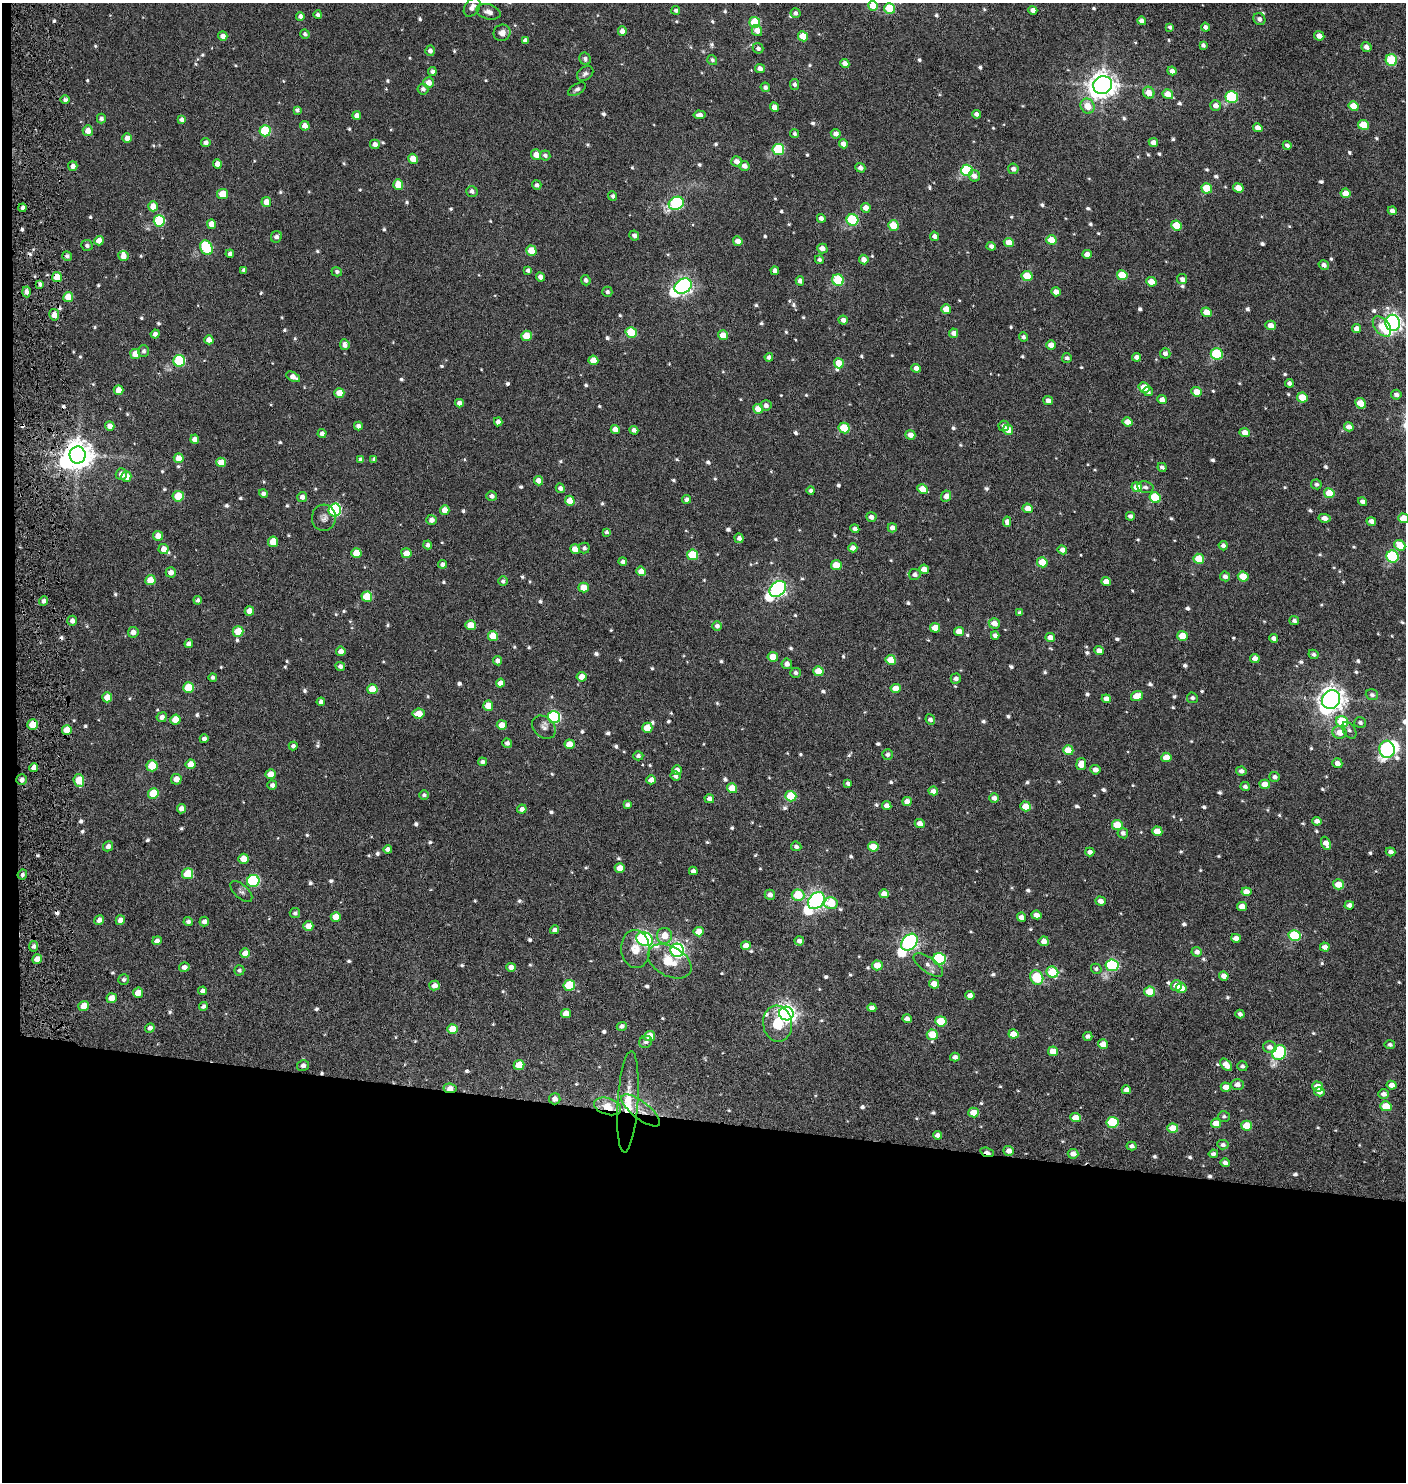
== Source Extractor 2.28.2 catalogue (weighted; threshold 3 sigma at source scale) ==
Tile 7 of 3 x 3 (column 1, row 3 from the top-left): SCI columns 200-1603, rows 1-1480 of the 4514 x 4441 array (HDU 1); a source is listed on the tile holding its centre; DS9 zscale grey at full resolution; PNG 1408 x 1484 px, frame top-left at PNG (2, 3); each listed source drawn as its Kron ellipse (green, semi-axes under 4 px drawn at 4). Shown black and unused: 25% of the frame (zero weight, under 4 of 8 exposures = <1% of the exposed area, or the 3 px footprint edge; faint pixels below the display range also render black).
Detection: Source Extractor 2.28.2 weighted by HDU 2 'WHT'; one run over the whole footprint, this tile lists its part. Background 0.00279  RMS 0.0029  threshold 0.0118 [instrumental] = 3 sigma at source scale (4.09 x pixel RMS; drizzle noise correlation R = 1.36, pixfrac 0.8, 0.05/0.05 arcsec/px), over >= 5 px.
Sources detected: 898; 2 too faint to see at this stretch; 2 inside a brighter object's white glare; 8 cosmic-ray / hot-pixel residue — neither listed nor drawn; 4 inside a brighter listed object's ellipse — not listed separately; of the other 882, all 500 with FLUX_AUTO >= 0.73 (the completeness limit of this list) listed and drawn (382 fainter detections not listed), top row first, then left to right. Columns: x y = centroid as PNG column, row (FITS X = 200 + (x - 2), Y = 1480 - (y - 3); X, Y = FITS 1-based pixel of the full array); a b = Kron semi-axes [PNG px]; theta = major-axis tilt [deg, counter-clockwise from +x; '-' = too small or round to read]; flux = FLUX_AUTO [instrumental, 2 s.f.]
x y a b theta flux
873 6 5 4 - 5.1
472 7 10 7 54 1.7
890 8 5 5 - 11
676 10 4 4 - 0.73
1033 10 4 4 - 1.7
488 12 12 7 -16 1.5
795 13 5 5 - 0.92
318 15 4 4 - 0.92
300 16 4 4 - 1
1259 19 6 5 - 1.2
1142 21 4 4 - 1.5
755 22 5 5 - 11
1170 27 4 4 - 0.76
1205 27 4 4 - 0.92
757 30 6 5 - 2.6
622 31 4 4 - 1.9
502 33 8 8 - 1.9
305 34 4 4 - 0.8
223 36 5 4 - 1.7
803 36 5 5 - 5.8
1319 36 5 4 - 1.9
525 40 4 4 - 1.1
1203 45 4 4 - 0.78
1366 47 5 4 - 1.4
758 48 5 5 - 0.96
430 51 5 4 - 1.2
585 59 6 5 - 0.75
712 60 5 4 - 0.76
1391 60 6 5 - 13
845 64 5 4 - 1.9
760 68 5 4 - 1.7
432 71 4 4 - 0.86
1172 71 4 4 - 1.3
585 74 9 6 37 0.87
429 82 5 5 - 2.2
795 85 5 4 - 0.92
1103 85 9 8 - 320
765 87 5 4 - 0.86
423 89 5 5 - 0.96
577 89 10 5 31 0.77
1149 93 6 5 - 3.3
1168 94 5 5 - 3.3
1232 97 6 6 - 22
65 100 5 4 - 0.98
1088 106 8 6 -55 4.6
1216 106 5 5 - 1.8
1354 106 5 4 - 4.2
774 107 5 4 - 2.1
297 110 4 4 - 0.77
976 114 4 4 - 0.99
357 115 4 4 - 1.4
700 115 6 4 -4 1.4
101 119 5 4 - 0.84
181 120 4 4 - 1.1
1363 125 5 5 - 6.1
305 126 5 4 - 2
1258 128 5 4 - 2.2
88 131 5 5 - 2.7
265 131 5 5 - 15
795 134 4 4 - 0.78
836 134 5 4 - 1.6
127 138 5 4 - 2.1
206 142 5 4 - 1.2
1153 142 5 4 - 1.7
375 144 5 4 - 1.7
843 144 5 4 - 1.7
1287 145 4 4 - 0.87
778 149 6 5 - 18
536 155 5 5 - 2.8
545 155 5 5 - 0.93
413 159 5 5 - 4.4
737 161 5 5 - 1.7
217 164 5 4 - 2.4
73 166 5 4 - 1.4
744 166 5 5 - 1.7
860 168 5 4 - 1.4
1013 169 5 5 - 1.1
967 170 6 5 - 22
974 176 6 5 - 1.3
398 185 5 5 - 5.3
537 185 5 4 - 0.87
1207 188 5 5 - 8.7
1238 188 5 4 - 3.6
472 191 6 5 - 1.1
1345 193 5 4 - 3.4
223 194 5 5 - 4.8
613 196 4 4 - 0.79
266 202 5 5 - 3.1
676 203 8 6 26 37
153 206 5 5 - 3.3
23 208 4 3 - 1.1
866 208 5 4 - 2.3
1392 211 5 4 - 1.5
821 218 4 4 - 1.3
852 220 6 5 - 20
159 221 6 5 - 21
211 224 5 4 - 3.1
893 225 5 5 - 7
1177 225 5 5 - 6.4
634 235 5 4 - 1.1
934 236 5 4 - 1.2
276 237 6 5 - 1.1
1051 240 5 4 - 4.8
99 241 5 4 - 2.4
738 241 5 4 - 1.9
1009 242 5 4 - 3.2
87 245 6 5 - 0.82
991 246 4 4 - 1.1
206 248 7 6 - 22
822 248 5 5 - 1.9
531 251 5 5 - 5.1
230 254 4 4 - 0.99
1087 254 5 4 - 2.1
67 256 5 4 - 0.84
123 256 5 5 - 2.1
819 260 4 4 - 0.79
864 260 5 4 - 1.8
1324 265 5 4 - 1.2
244 270 4 3 - 0.81
528 270 4 4 - 0.94
775 271 4 4 - 1.2
337 272 5 4 - 0.83
1122 275 5 5 - 8.4
1027 276 5 5 - 7.5
57 277 5 5 - 5.8
540 277 5 4 - 1.6
1182 279 5 5 - 1.2
586 280 5 5 - 0.99
838 280 6 5 - 15
800 281 4 4 - 1.3
1151 282 5 4 - 3.3
40 284 4 3 - 0.88
683 286 9 7 35 110
26 292 5 4 - 1.3
607 292 5 5 - 0.88
1056 292 5 4 - 2
68 297 5 5 - 4.9
946 309 5 4 - 3.7
1206 312 5 4 - 3.7
54 315 6 5 - 2.2
843 320 4 4 - 1.4
1393 323 8 7 - 120
1271 325 5 4 - 2.3
1382 327 12 7 -51 6.5
1357 328 4 4 - 1.7
631 332 5 5 - 13
954 333 5 4 - 1.6
155 334 4 4 - 1.2
723 335 5 4 - 3.8
526 336 5 5 - 7.1
1023 337 4 4 - 0.81
209 340 4 4 - 2
345 345 5 5 - 1.5
1051 345 5 4 - 2.7
144 351 6 5 - 0.85
1165 353 5 5 - 1
135 354 5 5 - 3.7
1217 354 6 5 - 19
769 357 4 4 - 1.2
1136 357 4 4 - 1.3
1067 358 5 4 - 0.79
593 360 5 5 - 4.4
179 361 6 6 - 23
839 363 5 5 - 6.1
916 368 5 4 - 1.7
293 377 7 4 -25 2
1289 383 4 4 - 0.96
1144 387 6 5 - 4.8
118 390 5 5 - 3.1
1148 391 5 4 - 0.83
1197 392 5 4 - 3.9
339 393 5 5 - 4.6
1396 395 5 5 - 1.2
1302 398 5 5 - 6.1
1162 400 5 4 - 1.6
1048 401 5 4 - 1.6
459 403 4 4 - 1.4
1360 403 6 5 - 5.1
766 405 5 5 - 1.2
758 409 5 5 - 4.6
498 422 4 4 - 1.3
1128 422 5 4 - 3.2
110 426 5 4 - 2
358 426 4 4 - 1.2
1004 426 5 5 - 1
1349 427 5 4 - 1.8
844 428 5 5 - 10
615 429 4 4 - 2.3
634 430 4 4 - 1.4
1008 430 5 5 - 4
1245 432 5 4 - 2.1
322 433 4 4 - 1.2
910 435 5 4 - 2.5
195 439 4 4 - 1.8
78 455 8 8 - 430
179 458 5 5 - 2.8
361 459 4 4 - 0.76
374 459 4 4 - 0.75
221 462 5 4 - 3.9
1162 467 5 4 - 0.87
121 474 6 5 - 1.7
126 477 5 5 - 3.2
538 481 5 4 - 2.1
1316 484 5 5 - 0.74
1137 487 5 4 - 5.1
1145 487 8 5 -12 1
560 488 5 4 - 1.1
923 489 5 4 - 4.3
811 491 4 3 - 0.81
1329 493 5 5 - 5.7
263 494 4 4 - 1.2
178 496 5 5 - 7.9
492 496 5 5 - 1.1
946 496 6 5 - 1.6
302 497 5 5 - 1.4
1155 498 6 5 - 12
687 499 4 4 - 1.1
570 501 5 5 - 4
1363 502 5 4 - 1.3
1028 508 5 4 - 2.9
335 510 6 6 - 39
445 510 5 4 - 3
1130 516 4 4 - 0.98
871 517 5 4 - 1.6
324 518 13 12 - 1.7
1324 518 6 4 -10 1.5
1404 518 5 4 - 5.1
431 520 5 5 - 1.4
1371 521 4 4 - 1.5
1007 522 5 4 - 1.4
892 528 5 4 - 1.4
855 529 4 4 - 1.3
606 532 4 4 - 0.74
158 536 5 5 - 2.4
739 538 5 4 - 1.1
273 542 5 5 - 5.2
428 545 4 4 - 1.1
1400 545 6 5 - 5.7
1223 546 5 4 - 1.1
584 548 5 5 - 0.76
853 548 4 4 - 1.8
163 549 5 5 - 2.5
575 549 5 4 - 3.1
1062 550 5 4 - 2
356 553 5 5 - 5.8
406 553 5 5 - 3.1
693 555 5 5 - 11
1393 556 6 6 - 22
1199 559 5 5 - 6.7
623 562 4 4 - 1.1
1042 562 5 5 - 7
443 564 4 4 - 1.1
836 565 5 5 - 6.4
924 569 5 4 - 3.1
641 571 5 4 - 2.7
171 572 5 5 - 1.7
915 574 6 5 - 1.1
1225 576 5 5 - 1.1
1243 577 5 5 - 5.8
150 580 5 5 - 5
503 581 5 4 - 0.87
1106 582 5 4 - 2.5
583 587 5 5 - 4.2
778 589 9 7 41 93
367 597 5 5 - 9.9
198 600 4 4 - 0.79
44 601 4 4 - 1.2
249 611 5 4 - 2.6
1020 613 4 3 - 0.78
72 621 5 4 - 1.4
1294 621 5 4 - 0.92
994 623 5 5 - 2.4
470 625 5 5 - 5.5
717 626 5 4 - 1.1
935 628 5 5 - 4.8
238 631 5 5 - 5.5
959 631 5 4 - 3.7
133 632 5 5 - 1.7
995 635 4 4 - 1.2
493 636 5 5 - 5.1
1182 636 5 5 - 5.9
1050 637 5 4 - 2
1274 638 4 4 - 1.3
189 644 4 4 - 1.7
341 651 5 4 - 1.9
1099 651 5 4 - 1.6
1314 654 5 4 - 0.74
773 657 5 5 - 5.1
1255 658 5 4 - 1.6
891 660 5 5 - 4.9
497 661 4 4 - 1.5
787 664 5 5 - 1.5
340 666 5 4 - 1.1
818 671 5 5 - 5.3
796 673 5 5 - 0.95
213 677 4 4 - 0.75
582 677 5 4 - 3.3
956 679 5 5 - 1.2
500 683 4 4 - 2.2
188 688 5 5 - 7.9
896 688 5 4 - 4
372 689 5 5 - 6.4
1372 695 6 5 - 0.86
1137 696 6 5 - 4.8
107 697 5 5 - 3.8
1192 698 5 5 - 0.8
1106 699 4 4 - 2.3
1331 700 10 8 53 280
321 702 4 4 - 1.3
488 706 5 5 - 4.3
419 714 6 5 - 4.2
162 717 5 4 - 1.2
554 717 6 6 - 41
930 719 5 4 - 1
175 720 5 5 - 5.2
1342 722 6 5 - 14
1360 723 6 5 - 0.9
33 725 5 5 - 5.8
502 725 5 5 - 2.7
544 727 13 10 -44 1.5
647 728 5 5 - 4.8
67 730 5 5 - 4
1349 730 9 6 -55 0.98
1339 732 7 6 - 3.3
204 739 4 4 - 0.92
507 743 5 4 - 0.98
569 744 5 4 - 3.5
293 746 4 4 - 1
1387 749 8 7 - 49
1068 750 5 5 - 5
887 755 5 5 - 1.1
638 756 5 4 - 0.88
1166 757 5 4 - 3.5
483 762 4 3 - 0.89
1337 763 5 4 - 1.7
190 764 5 5 - 3.6
1081 764 6 5 - 2.9
152 766 5 5 - 9.8
34 768 5 4 - 2.3
677 770 5 4 - 2.1
1095 770 5 4 - 1.8
1241 771 5 4 - 1.2
271 774 5 5 - 3.1
676 776 5 4 - 1
1275 777 5 4 - 1
176 779 5 5 - 2.3
21 780 5 5 - 1.3
79 780 6 5 - 7.4
651 780 5 4 - 2.2
848 783 4 4 - 0.89
1265 784 5 4 - 3.4
272 785 5 4 - 1.1
1245 786 4 4 - 0.96
732 788 5 5 - 4.8
933 791 5 4 - 1.6
153 794 5 5 - 9.1
424 795 5 4 - 0.77
791 796 5 5 - 11
994 798 5 4 - 1.3
709 799 5 4 - 1.4
907 801 5 4 - 2.3
627 805 4 3 - 0.89
887 806 4 4 - 2
1026 806 5 5 - 5.2
181 809 5 4 - 1.6
522 809 5 4 - 1.5
1317 821 5 4 - 1.4
920 824 5 4 - 1.9
1117 825 5 5 - 7
1157 831 5 4 - 4.1
1123 833 5 5 - 1.1
1326 843 7 4 -68 2.3
108 846 5 5 - 1.3
796 846 5 4 - 0.9
873 847 5 5 - 5.2
388 849 4 4 - 1.3
1090 852 4 4 - 1.3
1391 852 5 4 - 1.3
243 859 5 5 - 3.5
620 868 5 4 - 3.9
693 871 4 4 - 1.1
22 874 5 4 - 0.79
188 874 5 5 - 9.1
253 881 6 6 - 33
1338 884 5 5 - 4.2
241 891 13 6 -43 0.96
1246 892 5 4 - 3
884 894 5 4 - 2.1
770 895 5 5 - 1.6
798 895 6 5 - 10
816 900 9 7 47 130
1100 901 5 4 - 1.8
831 903 6 6 - 7.3
1349 905 5 4 - 1.4
1242 906 5 4 - 2.6
295 913 5 5 - 0.73
1036 915 5 4 - 2.1
336 917 5 5 - 3.8
1021 917 5 4 - 1.7
99 920 5 4 - 1.5
120 920 5 4 - 2
188 921 5 4 - 0.8
204 921 5 4 - 1.1
308 926 5 5 - 2.6
555 930 4 4 - 1.3
699 932 5 4 - 4.3
664 936 8 7 - 3.5
1295 936 6 5 - 17
1236 938 5 4 - 1.8
645 939 8 6 -24 82
157 941 5 4 - 1.6
799 941 5 4 - 1.3
1044 941 5 5 - 2
909 942 9 7 48 96
33 946 5 4 - 0.9
746 946 5 4 - 3
1325 947 5 4 - 1.8
635 949 19 14 -85 4.3
677 950 7 6 - 91
1197 952 5 5 - 1.4
245 953 5 5 - 2.4
37 959 5 4 - 2.5
939 959 6 6 - 29
670 961 23 14 -29 6.2
877 965 5 5 - 3.6
928 965 17 7 -35 1.9
1112 965 6 6 - 34
184 967 5 4 - 1.4
511 967 5 4 - 2
1096 969 5 5 - 0.74
239 970 5 5 - 0.76
1052 972 6 5 - 12
1224 976 5 4 - 1.9
1037 977 7 6 - 12
124 979 5 5 - 0.74
934 984 5 4 - 3
569 985 5 5 - 13
1176 985 6 5 - 2.8
434 986 5 5 - 2
1181 988 5 5 - 3.2
202 991 4 4 - 1.2
1150 992 5 5 - 5.7
138 993 5 5 - 3.5
970 995 4 4 - 1.6
112 998 5 5 - 3.8
84 1006 5 5 - 3.4
203 1006 4 4 - 0.96
872 1008 4 4 - 1.5
566 1013 5 4 - 3.3
786 1014 7 7 - 170
1240 1014 4 4 - 0.99
907 1019 4 4 - 1.5
941 1021 5 5 - 9.8
778 1024 18 14 -82 7.4
622 1026 5 4 - 1
150 1028 5 4 - 0.97
453 1029 5 5 - 4.7
1013 1034 5 4 - 3.5
932 1035 5 5 - 6.4
650 1036 5 5 - 5.7
1088 1036 4 4 - 1.1
646 1042 6 6 - 0.91
1103 1044 5 5 - 2.9
1390 1045 5 4 - 0.78
1270 1047 7 5 -15 1.6
1053 1051 5 4 - 4.1
1279 1053 8 6 52 38
955 1057 5 4 - 1.1
303 1065 6 5 - 1.2
519 1065 5 5 - 5.2
1226 1065 7 4 -48 2.8
1242 1066 5 5 - 0.85
1237 1084 6 5 - 1.6
1392 1085 5 4 - 2.2
1318 1086 5 5 - 3.2
1226 1087 5 4 - 3.1
450 1088 6 4 -10 2.6
1126 1090 5 4 - 1.7
1319 1092 5 4 - 1.4
1384 1094 5 5 - 1.5
555 1099 5 5 - 1.6
628 1102 51 10 86 8.1
607 1106 14 8 -17 5
1386 1106 5 5 - 6.6
641 1110 23 8 -38 3.3
973 1112 5 5 - 4
1224 1116 6 5 - 0.76
1075 1118 5 4 - 3.5
1112 1122 6 5 - 15
1216 1123 5 4 - 3.6
1247 1126 5 5 - 6.8
1173 1128 5 4 - 4.7
938 1135 4 4 - 1.2
1223 1145 6 4 -6 0.92
1132 1146 5 4 - 1
1009 1151 5 5 - 1.9
987 1152 7 4 -18 2.7
1073 1154 5 5 - 1.9
1213 1154 4 4 - 0.9
1225 1163 5 4 - 1.2
Overlapping masked pixels (flux is a lower limit): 7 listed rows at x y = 57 277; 78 455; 33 725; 450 1088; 607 1106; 641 1110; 987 1152
Isophote crosses this tile's border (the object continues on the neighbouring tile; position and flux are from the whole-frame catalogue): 2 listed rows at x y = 873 6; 1404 518